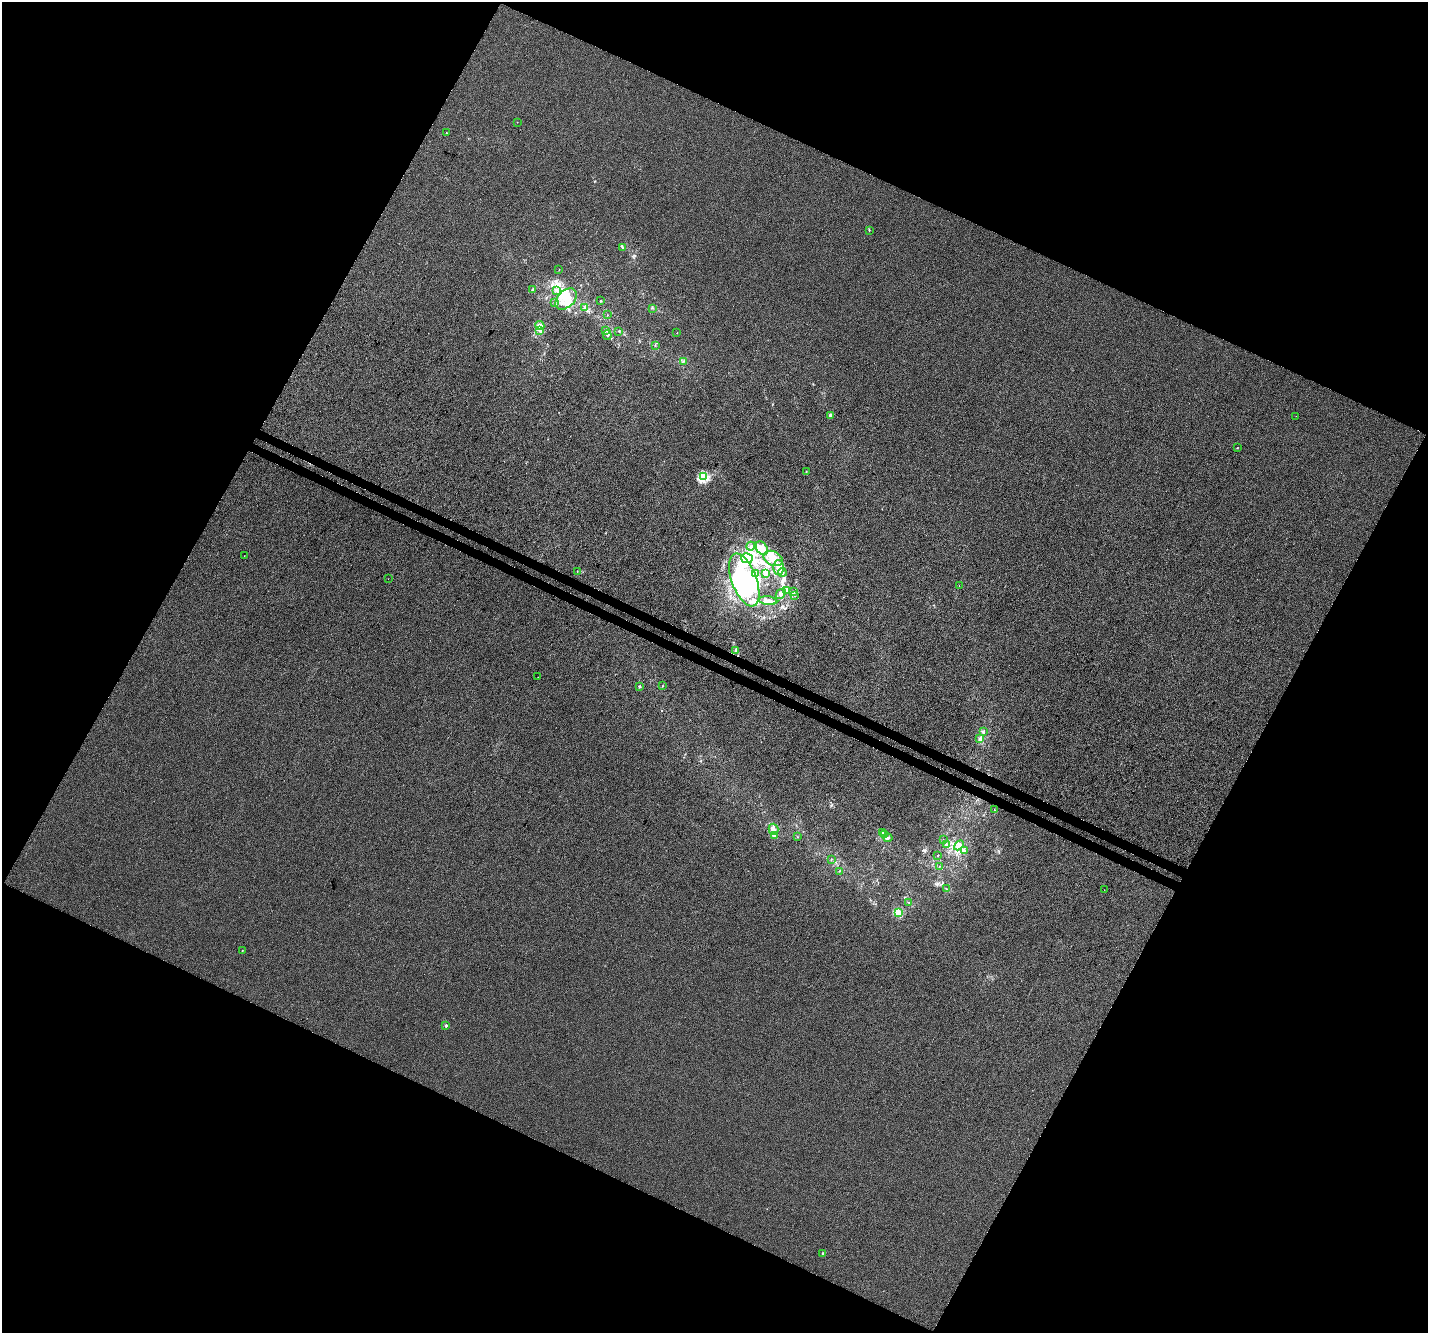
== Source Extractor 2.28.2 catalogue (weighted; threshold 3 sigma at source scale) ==
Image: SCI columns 30-5732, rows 253-5575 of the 5769 x 5893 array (HDU 1 of 3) = the unmasked area's bounding box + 8 px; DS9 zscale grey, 4 x 4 block average (1 PNG px = mean of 4 x 4 image px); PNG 1430 x 1335 px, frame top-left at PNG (2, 2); each listed source drawn as its Kron ellipse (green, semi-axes under 4 px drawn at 4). Shown black and unused: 46% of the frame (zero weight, under 3 of 4 exposures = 5% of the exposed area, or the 3 px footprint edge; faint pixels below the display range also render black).
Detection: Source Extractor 2.28.2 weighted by HDU 2 'WHT'. Background -1.49e-04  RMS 0.0047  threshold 0.0211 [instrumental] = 3 sigma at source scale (4.5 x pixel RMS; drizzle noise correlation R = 1.50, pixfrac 1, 0.0396/0.0396 arcsec/px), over >= 5 px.
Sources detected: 103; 6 inside a brighter object's white glare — neither listed nor drawn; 4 coinciding with a brighter row at this scale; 21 inside a brighter listed object's ellipse — not listed separately; the other 72 listed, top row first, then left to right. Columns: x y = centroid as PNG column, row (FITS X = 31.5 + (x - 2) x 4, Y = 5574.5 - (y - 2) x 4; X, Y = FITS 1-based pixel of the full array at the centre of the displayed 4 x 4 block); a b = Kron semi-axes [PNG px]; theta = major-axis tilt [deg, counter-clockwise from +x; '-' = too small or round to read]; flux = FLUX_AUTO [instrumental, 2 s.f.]
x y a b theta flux
517 122 2 2 - 0.44
446 133 2 2 - 1.3
869 230 2 2 - 1.1
623 247 2 2 - 2.7
559 269 2 2 - 0.56
533 290 3 3 - 3.7
557 291 2 2 - 1.3
566 299 13 8 45 43
600 301 2 2 - 1.4
554 303 2 2 - 1.1
584 307 4 2 - 3.3
652 308 2 2 - 1.2
607 315 2 2 - 0.75
540 326 5 4 - 18
605 330 2 2 - 2.1
540 331 3 2 - 2.8
619 331 2 2 - 0.9
677 333 2 2 - 1.7
607 335 5 2 - 4
655 346 2 2 - 0.96
684 361 2 2 - 1.1
830 416 3 3 - 5.2
1296 416 2 2 - 0.45
1237 448 2 2 - 1.2
806 471 2 2 - 2
703 477 2 2 - 200
751 546 4 2 - 4.4
762 548 7 5 -53 18
244 556 2 2 - 0.58
747 558 6 5 - 18
773 558 10 7 -26 35
779 568 7 5 -89 19
577 571 3 2 - 1.1
782 572 4 3 - 6.2
756 574 2 2 - 1.5
766 574 3 3 - 3.8
388 579 2 2 - 1.5
744 580 28 12 -69 150
959 586 2 2 - 0.45
787 591 3 2 - 7.3
793 591 2 2 - 1.3
781 594 6 3 46 7.2
795 596 2 2 - 0.75
768 601 9 3 -8 12
735 650 3 2 - 3
538 677 2 2 - 0.4
639 686 2 2 - 2.5
662 686 2 2 - 0.94
983 732 3 2 - 2.9
980 739 2 2 - 3
994 810 2 2 - 1.1
773 829 5 5 - 11
882 832 2 2 - 2.7
884 835 3 2 - 2
774 836 3 2 - 4.2
798 837 2 2 - 0.64
888 838 4 2 - 4
943 840 2 2 - 0.8
946 844 2 2 - 2.5
959 845 6 4 46 14
964 851 2 2 - 1.4
938 855 2 2 - 1.8
831 859 2 2 - 0.95
939 867 2 2 - 0.62
839 871 2 2 - 1.2
946 889 3 2 - 1.8
1104 890 2 2 - 0.42
909 902 2 2 - 0.77
898 912 2 2 - 110
242 950 2 2 - 2.2
446 1025 2 2 - 17
822 1253 2 2 - 5.2
Diffuse or blended objects may show on this block-average render without a row.